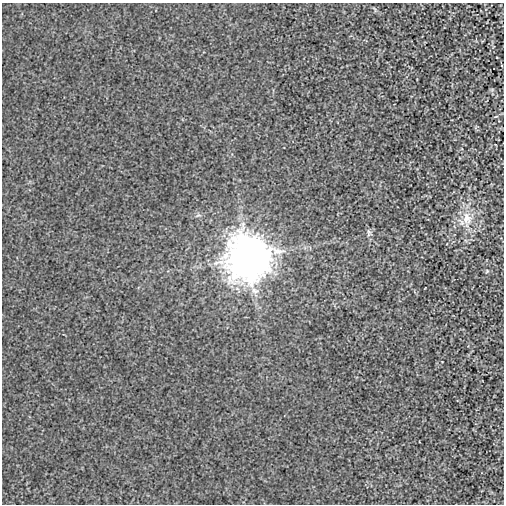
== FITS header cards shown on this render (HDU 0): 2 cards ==
NAXIS1  =                  502
NAXIS2  =                  502

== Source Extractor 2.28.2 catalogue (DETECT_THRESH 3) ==
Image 502 x 502 px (HDU 0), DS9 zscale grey, 1 PNG px = 1 image px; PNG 506 x 506 px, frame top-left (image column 1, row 502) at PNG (2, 3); no overlay
Background -1.24e-04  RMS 0.0028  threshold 0.00838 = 3 sigma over >= 5 px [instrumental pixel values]
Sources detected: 7; all 7 listed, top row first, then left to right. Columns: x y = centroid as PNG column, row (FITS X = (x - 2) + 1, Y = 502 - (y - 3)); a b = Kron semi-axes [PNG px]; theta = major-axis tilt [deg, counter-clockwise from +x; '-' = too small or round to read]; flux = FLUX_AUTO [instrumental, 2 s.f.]
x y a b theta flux
374 9 9 3 -58 0.27
476 39 3 3 - 0.24
198 215 9 5 20 0.44
467 219 25 15 -88 4.7
369 233 12 6 -81 0.55
248 257 15 14 - 670
487 271 5 4 - 0.21